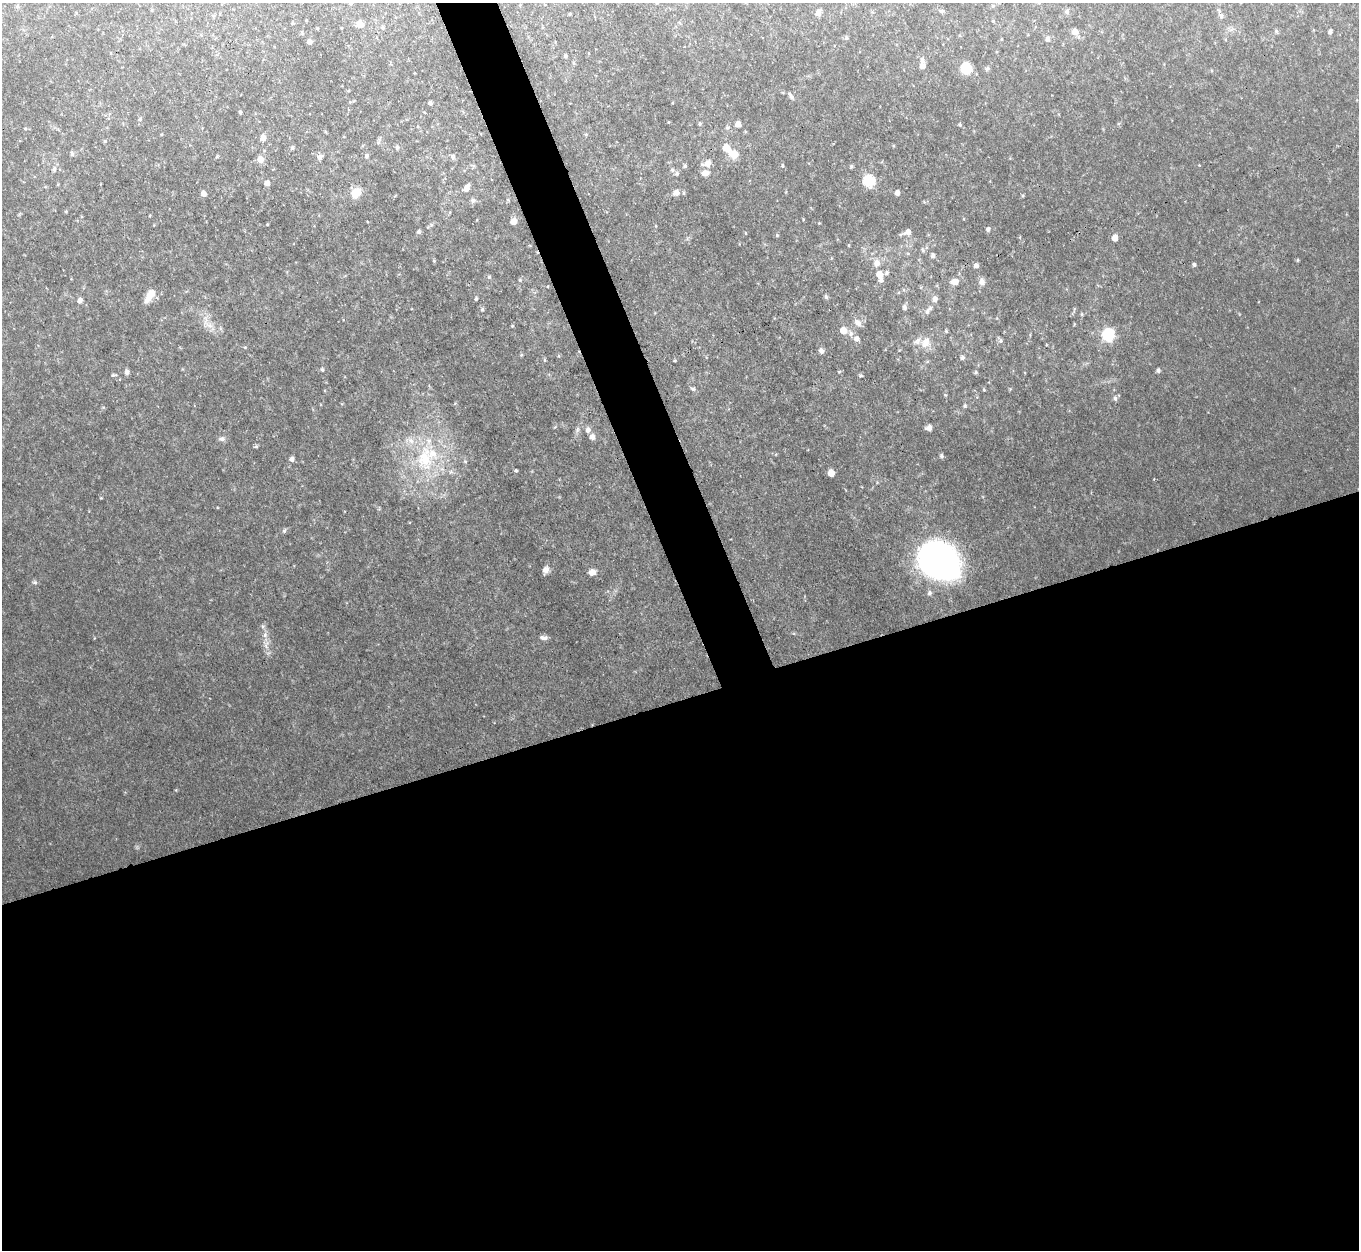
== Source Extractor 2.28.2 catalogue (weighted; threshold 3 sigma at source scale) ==
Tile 15 of 4 x 4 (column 3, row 4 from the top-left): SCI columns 2717-4073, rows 278-1525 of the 5431 x 5416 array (HDU 1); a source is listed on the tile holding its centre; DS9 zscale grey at full resolution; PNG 1361 x 1252 px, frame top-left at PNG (2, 3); no overlay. Shown black and unused: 47% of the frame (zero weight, under 3 of 4 exposures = <1% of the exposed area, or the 3 px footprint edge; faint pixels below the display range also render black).
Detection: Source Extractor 2.28.2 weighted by HDU 2 'WHT'; one run over the whole footprint, this tile lists its part. Background 0.0864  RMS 0.0076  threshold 0.034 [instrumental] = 3 sigma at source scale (4.5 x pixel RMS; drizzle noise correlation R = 1.50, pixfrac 1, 0.05/0.05 arcsec/px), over >= 5 px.
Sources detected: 156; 5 inside a brighter listed object's ellipse — not listed separately; the other 151 listed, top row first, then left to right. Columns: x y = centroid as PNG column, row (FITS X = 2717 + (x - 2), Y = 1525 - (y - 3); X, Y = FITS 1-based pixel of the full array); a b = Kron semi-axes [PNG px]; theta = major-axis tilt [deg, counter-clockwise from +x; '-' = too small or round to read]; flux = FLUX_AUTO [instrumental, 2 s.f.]
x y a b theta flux
17 6 7 4 46 0.96
993 6 5 4 - 1
942 11 7 5 20 1.2
1067 12 6 6 - 2
818 13 8 6 69 3.5
569 14 4 3 - 0.6
1221 15 8 6 -74 2.1
213 16 5 4 - 1
293 23 4 4 - 0.83
360 24 6 6 - 8.2
383 28 6 5 - 1.6
1075 31 7 6 - 4.6
1276 31 5 5 - 1.2
1330 32 4 4 - 2.1
846 38 5 5 - 1.4
1048 39 7 5 -85 2.5
310 42 5 4 - 3.3
565 56 5 4 - 1.6
573 63 5 4 - 1.1
922 66 6 5 - 4
966 68 7 7 - 39
987 69 6 5 - 1.3
348 91 5 3 - 0.73
791 96 10 4 -60 1.9
430 103 4 3 - 2.2
240 113 3 3 - 1.4
140 119 5 4 - 1.3
699 124 7 3 90 1
738 124 5 5 - 5.6
960 125 6 4 -75 1.2
25 128 4 4 - 0.79
727 128 6 5 - 1.5
326 132 5 3 - 0.72
586 134 5 3 - 0.77
263 137 6 5 - 5.3
105 141 5 3 - 0.81
378 142 7 5 71 1.6
397 147 6 5 - 1.2
726 147 7 6 - 11
292 148 5 4 - 1.4
72 154 7 5 -74 1.5
734 154 10 9 - 8.7
366 156 6 5 - 1.5
319 157 8 7 - 2.5
453 157 7 5 -59 1.8
260 159 6 6 - 6.6
707 163 9 6 18 6.7
685 166 5 4 - 1.4
782 166 5 4 - 1.3
851 166 5 5 - 1.1
54 169 7 6 - 2.3
672 170 6 5 - 1.5
677 173 6 6 - 1.6
705 173 8 7 - 4.9
869 181 7 6 - 65
267 183 5 5 - 4.5
45 187 5 3 - 0.73
467 188 10 5 55 5.2
356 193 11 8 53 12
676 193 7 7 - 3.8
684 193 6 5 - 1.2
897 193 5 4 - 3.8
203 194 5 5 - 4.2
1023 196 4 4 - 0.88
473 200 7 6 - 2.2
508 200 5 4 - 0.91
66 211 5 4 - 0.76
150 215 4 3 - 0.74
803 219 5 3 - 0.65
513 221 5 5 - 7.3
267 224 3 3 - 0.71
431 225 5 5 - 1.3
988 229 5 5 - 1.9
419 232 5 4 - 1.8
908 232 9 7 24 4.7
746 233 4 3 - 0.66
777 235 5 4 - 0.93
1115 238 6 5 - 5.5
849 245 4 3 - 0.68
923 250 7 5 -61 1.3
933 255 5 5 - 2.6
1298 260 5 3 - 0.77
434 261 5 4 - 0.85
877 263 8 7 - 5.7
1194 264 5 4 - 1.3
976 266 5 5 - 3.1
887 272 6 5 - 1.5
880 274 7 6 - 7.8
489 277 5 5 - 1.1
520 280 5 4 - 0.77
955 282 10 7 -5 5.6
982 282 9 7 -85 4
150 296 17 7 56 9.3
826 297 6 5 - 1.6
476 299 4 3 - 1.2
935 299 7 6 - 3.8
80 300 6 5 - 3.8
904 307 6 5 - 2.3
482 309 6 5 - 1.3
927 312 8 7 - 2.9
205 320 18 6 90 5.2
858 322 11 7 -44 4.3
512 326 4 3 - 0.85
843 330 7 7 - 9.2
946 331 5 5 - 1
1108 335 7 6 - 84
857 339 7 6 - 4
1001 341 7 6 - 1.8
925 342 16 11 66 9.3
245 347 4 3 - 0.7
821 351 7 5 -58 2.6
521 355 5 4 - 0.9
559 356 5 4 - 0.95
962 357 5 5 - 2
545 360 5 4 - 0.99
675 360 5 3 - 0.72
322 369 5 4 - 1.3
1158 370 5 4 - 1.9
127 372 7 6 - 2.2
975 372 5 5 - 1.2
113 375 7 3 3 1.1
861 376 6 3 0 0.88
693 389 8 5 -19 1.5
1010 389 4 4 - 0.73
984 390 4 3 - 0.74
946 395 5 3 - 0.85
1115 398 7 4 -76 1.8
965 406 6 5 - 1.2
555 427 5 4 - 0.71
929 428 6 5 - 4.3
577 430 9 5 72 2.3
588 430 7 6 - 3.5
592 437 6 5 - 3.9
222 439 9 6 -7 2.6
256 447 5 4 - 1.2
942 456 5 4 - 1.6
425 458 43 24 90 57
292 459 5 5 - 3.3
465 461 6 5 - 1.3
516 470 4 4 - 1.1
831 473 5 5 - 10
101 498 5 3 - 0.6
284 531 7 5 59 1.4
938 559 31 26 -28 370
546 570 10 6 72 4
592 572 8 7 - 4.6
35 582 7 5 -20 1.5
929 593 7 6 - 1.9
263 626 6 5 - 1.5
543 638 11 6 -1 2.9
266 644 14 9 89 5.8
Unlisted compact peaks at least as high as the median listed source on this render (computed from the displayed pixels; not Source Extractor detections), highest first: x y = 839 372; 176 790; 819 223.